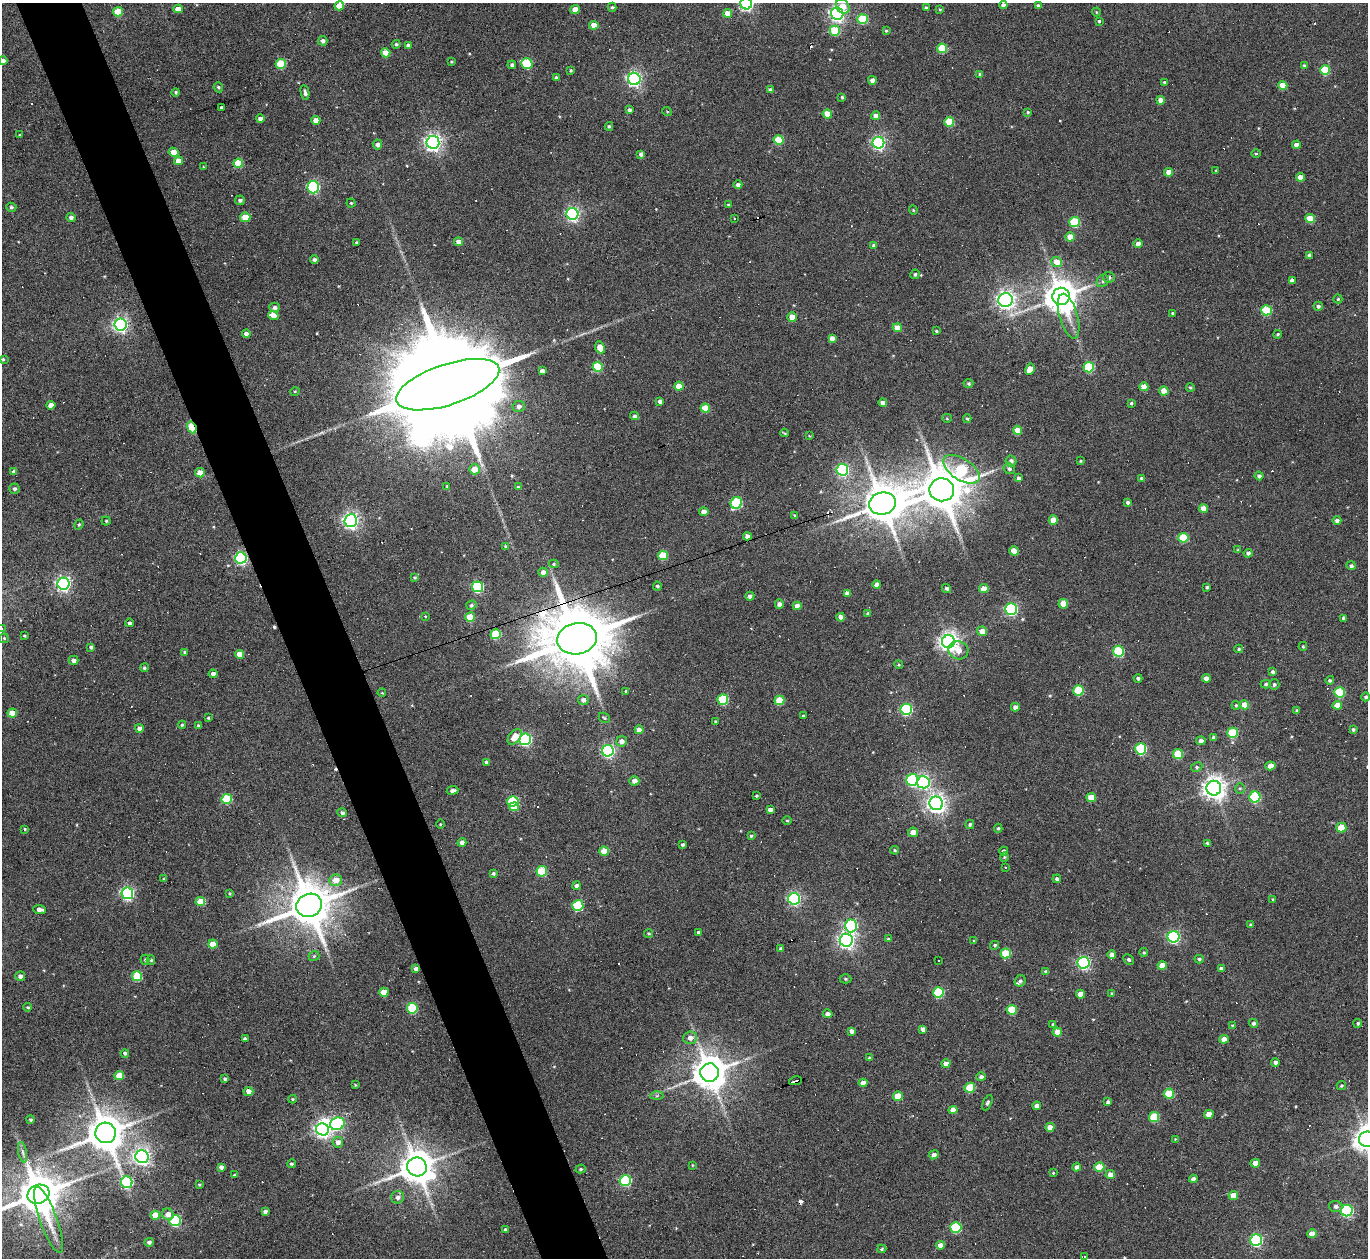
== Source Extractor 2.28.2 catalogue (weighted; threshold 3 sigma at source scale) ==
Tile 11 of 4 x 4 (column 3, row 3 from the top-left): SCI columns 2731-4096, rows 1404-2659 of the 5461 x 5447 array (HDU 1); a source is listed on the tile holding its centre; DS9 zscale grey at full resolution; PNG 1370 x 1260 px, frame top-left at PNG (2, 3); each listed source drawn as its Kron ellipse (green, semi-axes under 4 px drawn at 4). Shown black and unused: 5% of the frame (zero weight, under 3 of 6 exposures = <1% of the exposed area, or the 3 px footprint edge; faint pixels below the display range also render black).
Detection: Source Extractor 2.28.2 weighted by HDU 2 'WHT'; one run over the whole footprint, this tile lists its part. Background 0.165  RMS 0.0096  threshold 0.0391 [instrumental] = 3 sigma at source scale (4.09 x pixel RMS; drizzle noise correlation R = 1.36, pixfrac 0.8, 0.05/0.05 arcsec/px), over >= 5 px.
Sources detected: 457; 2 inside a brighter object's white glare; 40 cosmic-ray / hot-pixel residue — neither listed nor drawn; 1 inside a brighter listed object's ellipse — not listed separately; the other 414 listed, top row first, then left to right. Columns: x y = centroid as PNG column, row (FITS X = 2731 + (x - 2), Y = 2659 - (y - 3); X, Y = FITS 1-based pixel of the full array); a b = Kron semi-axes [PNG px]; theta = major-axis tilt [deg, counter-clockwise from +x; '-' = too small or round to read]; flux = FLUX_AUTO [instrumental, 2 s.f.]
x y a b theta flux
746 4 6 5 - 200
1003 5 4 4 - 3.1
339 6 5 4 - 14
843 6 8 6 -51 9.9
1038 6 4 4 - 2.7
612 7 4 4 - 1.3
926 8 4 3 - 1.8
178 9 4 4 - 7
940 9 4 3 - 0.95
575 10 4 4 - 11
118 12 5 5 - 20
1096 12 4 4 - 0.93
728 13 4 4 - 11
837 14 6 6 - 270
862 19 5 5 - 40
1099 21 3 3 - 1.2
594 25 4 4 - 11
835 31 5 5 - 34
886 31 4 3 - 1.1
323 41 5 4 - 2.7
396 44 4 4 - 1.6
408 45 4 4 - 2.4
942 48 5 4 - 33
386 53 5 4 - 14
3 61 4 4 - 4.4
451 62 4 3 - 0.95
527 63 6 5 - 54
281 64 5 5 - 33
512 65 4 4 - 2.2
1305 66 4 4 - 3
571 70 4 4 - 1.1
1325 70 5 5 - 39
980 74 4 4 - 1.6
556 78 4 3 - 2.3
634 79 6 6 - 250
872 80 4 4 - 4.5
1164 82 4 3 - 1.1
1283 85 4 4 - 12
218 87 5 4 - 1.5
770 90 4 4 - 2.2
176 92 4 4 - 1.4
305 92 7 4 -78 2.8
842 97 4 3 - 1.2
1161 100 4 4 - 7
221 108 3 3 - 1.9
629 110 4 3 - 1.7
667 111 5 3 - 0.76
1028 112 4 3 - 1.2
827 114 5 4 - 18
875 116 4 4 - 3.9
260 119 4 4 - 4.1
316 120 4 4 - 7.1
949 122 5 4 - 31
609 126 4 3 - 1.2
19 135 4 2 - 0.56
779 140 5 4 - 30
433 142 6 6 - 390
878 143 6 6 - 180
377 144 5 4 - 3.3
1296 145 4 4 - 5.6
173 152 5 4 - 12
1256 153 4 3 - 0.93
641 154 4 4 - 3.6
178 161 4 4 - 9.1
238 163 5 4 - 24
203 167 4 3 - 0.82
1216 170 4 3 - 0.72
1169 172 4 4 - 7.6
1300 177 4 4 - 7.9
738 185 4 4 - 2.6
313 187 6 6 - 110
240 200 5 4 - 2.3
351 203 4 4 - 1.1
729 205 4 3 - 1.2
11 207 5 4 - 1.7
913 210 4 4 - 0.9
572 214 6 6 - 210
71 217 4 4 - 3
245 217 5 5 - 15
734 219 3 2 - 0.65
1310 219 5 4 - 19
1074 222 5 5 - 53
1070 237 4 4 - 14
459 242 4 4 - 6.4
357 243 3 3 - 1.3
1138 244 4 4 - 4.8
874 245 4 3 - 2.6
1310 255 4 4 - 3.2
314 260 4 3 - 2.2
1056 262 5 5 - 11
915 274 5 4 - 1.6
1109 277 6 5 - 2.6
1103 281 7 5 45 2
1292 281 4 4 - 4.6
1061 296 9 8 - 1800
1338 299 4 4 - 1
1005 300 7 7 - 370
1318 306 4 4 - 2.3
274 307 5 5 - 2.9
1266 310 5 5 - 48
1173 313 3 3 - 1.3
273 315 5 4 - 7.8
1069 316 23 9 -74 13
792 317 5 5 - 10
120 324 6 6 - 270
897 328 4 4 - 9.4
936 331 4 3 - 1.1
246 334 4 4 - 4.7
1278 334 4 3 - 1.1
832 338 4 4 - 4.4
600 347 6 4 -66 11
3 359 3 3 - 0.98
598 367 5 5 - 42
1089 367 5 5 - 59
1030 369 6 4 61 12
542 371 4 4 - 3.7
968 383 5 4 - 1.4
448 385 54 20 18 43000
679 386 4 4 - 12
1144 387 4 4 - 11
1190 387 4 4 - 1.3
295 391 5 3 - 0.77
1164 391 4 4 - 12
660 401 4 4 - 3.6
883 403 4 4 - 6.3
1131 403 4 3 - 1.5
51 405 4 4 - 7.1
519 406 6 5 - 3.6
705 408 4 4 - 17
635 416 4 4 - 2.3
947 418 5 4 - 0.9
967 419 4 3 - 1.3
192 427 6 3 -69 48
1017 430 4 4 - 13
784 433 4 2 - 0.95
809 436 3 2 - 0.69
1011 461 5 5 - 2.9
1081 461 3 3 - 0.93
474 469 5 5 - 14
961 469 21 10 -33 64
1009 469 6 5 - 2.5
842 470 6 5 - 120
14 472 4 4 - 3.1
200 473 5 4 - 11
1259 476 4 4 - 2.9
1019 478 4 4 - 2.8
1142 478 4 3 - 2.5
447 486 3 2 - 0.91
518 487 4 4 - 1.2
14 489 5 5 - 2.3
942 490 12 11 - 4000
1128 502 4 3 - 1.9
736 503 6 5 - 71
882 504 13 11 16 2900
1203 509 4 4 - 9
704 512 4 4 - 8.4
795 515 4 4 - 1.2
1053 520 4 4 - 12
106 521 4 4 - 1.4
351 521 6 6 - 310
1337 521 4 4 - 2.6
79 524 5 4 - 1.5
747 536 4 4 - 4.2
1183 538 5 5 - 39
506 547 3 3 - 1.6
1238 550 4 4 - 1.2
1014 551 4 4 - 12
1248 553 4 4 - 2.5
663 555 5 4 - 30
241 558 6 5 - 150
554 564 5 4 - 1.2
1351 566 4 4 - 2.1
543 572 4 4 - 4.7
415 578 4 4 - 1.1
63 584 6 6 - 240
877 585 4 4 - 5.5
657 586 4 4 - 1.7
478 587 5 5 - 85
1207 587 3 3 - 1.5
946 588 5 4 - 1.9
984 589 5 4 - 12
847 593 4 4 - 3.4
750 596 4 4 - 3.2
779 604 4 4 - 4.1
1063 604 5 5 - 17
471 605 5 4 - 1.8
797 606 4 4 - 7.4
1011 609 6 5 - 130
867 613 3 3 - 1.1
425 616 4 2 - 0.61
470 617 5 5 - 23
841 617 4 4 - 6.5
1343 618 4 3 - 2.3
129 623 4 3 - 2.4
2 629 4 2 - 0.53
982 631 5 4 - 7.7
496 634 5 5 - 38
24 636 3 3 - 1
4 638 5 4 - 1.2
577 639 20 15 10 9200
948 642 6 6 - 510
1303 646 4 4 - 1
91 647 4 3 - 2
1239 649 4 4 - 1.3
958 650 10 9 - 9.1
1118 651 5 5 - 57
185 652 4 4 - 2.1
240 654 4 4 - 12
73 660 5 4 - 3.6
899 665 4 3 - 0.89
144 668 4 4 - 1.6
1273 672 4 4 - 2.3
213 674 4 4 - 3.7
1138 678 4 4 - 2.2
1206 678 4 4 - 4.8
1330 680 4 4 - 1.7
1266 684 5 4 - 1.6
1274 684 5 5 - 2
1079 690 5 5 - 45
626 691 4 3 - 1.2
1339 692 5 5 - 51
382 693 4 3 - 0.7
1366 697 4 4 - 1.9
583 700 5 5 - 3.9
723 700 5 5 - 56
779 700 5 5 - 31
1236 705 4 4 - 1.1
1244 705 4 4 - 13
1337 705 4 4 - 10
1015 707 4 4 - 3.9
906 709 6 5 - 100
1297 710 4 3 - 1.2
12 713 5 4 - 12
803 716 3 3 - 0.82
208 718 3 2 - 0.94
604 718 6 4 -42 1.2
716 721 3 3 - 1.4
182 725 4 4 - 1.2
198 725 4 3 - 1.6
139 728 4 4 - 4.8
1353 729 4 4 - 1.6
639 730 4 4 - 6.4
1233 733 5 5 - 43
515 737 9 5 51 12
1214 738 4 4 - 4
525 739 6 5 - 160
621 741 5 5 - 5
1201 741 5 4 - 3.8
1141 749 5 5 - 70
608 751 6 6 - 170
1178 754 5 5 - 32
487 762 4 4 - 3
1270 766 5 4 - 9.1
1197 767 6 4 27 1.8
912 780 6 6 - 96
634 781 5 4 - 4.9
923 782 6 6 - 160
1214 788 7 7 - 720
1240 788 5 4 - 1.2
452 790 6 3 7 3.3
757 796 3 3 - 1.2
1255 797 5 5 - 71
1091 798 5 4 - 18
227 799 5 5 - 54
513 801 5 5 - 66
936 803 7 7 - 470
514 807 5 4 - 16
770 810 4 4 - 4
342 813 5 4 - 2.6
787 821 4 3 - 0.87
440 824 4 3 - 0.71
970 824 5 4 - 1.8
1341 827 5 5 - 22
998 828 4 4 - 1.2
25 829 3 3 - 0.96
913 832 5 4 - 6.4
751 836 4 3 - 1.4
462 842 4 4 - 5
1207 843 4 3 - 1.5
683 845 4 3 - 1.6
895 850 4 3 - 1.1
604 851 5 4 - 19
1004 851 4 4 - 2.3
1004 857 4 4 - 0.99
1005 867 3 2 - 0.65
542 871 5 5 - 45
493 873 4 3 - 1.5
164 879 4 4 - 1.1
1057 879 4 4 - 2
336 880 6 6 - 11
576 886 4 4 - 2.6
127 893 6 6 - 160
230 894 4 3 - 0.99
794 899 6 6 - 160
1273 900 3 3 - 1.3
200 902 5 4 - 19
309 905 13 11 26 3800
578 906 5 5 - 58
40 909 6 4 -6 4.9
1251 925 4 3 - 1.7
851 926 6 6 - 120
698 932 3 3 - 1.4
649 934 4 4 - 1.2
1173 937 6 6 - 140
888 939 4 4 - 0.8
846 940 6 6 - 330
974 941 4 3 - 0.82
213 944 4 4 - 12
995 945 4 3 - 1.3
781 949 4 4 - 3
1144 952 4 3 - 1.1
1006 953 5 5 - 34
1112 955 4 4 - 4.4
314 956 5 5 - 1.2
1199 959 4 4 - 1.6
145 960 5 4 - 1.2
151 960 4 4 - 1.3
938 960 2 2 - 0.92
1129 960 5 5 - 1.7
1084 963 6 6 - 160
1162 965 4 4 - 10
1221 968 4 3 - 3.2
416 969 4 4 - 3.7
1046 972 3 3 - 1.8
20 976 5 5 - 3.6
137 976 5 5 - 37
845 979 6 4 -1 1.2
1020 981 6 5 - 1.8
384 992 5 4 - 13
939 992 5 5 - 53
1112 993 4 4 - 0.76
1081 994 4 4 - 8.2
28 1007 4 3 - 1.1
412 1008 5 5 - 49
1012 1010 5 5 - 30
828 1014 5 4 - 3.5
1254 1023 4 4 - 2.2
1358 1023 4 3 - 1.4
1053 1024 4 3 - 1.3
1232 1025 3 3 - 0.77
923 1029 4 4 - 4.1
852 1031 4 4 - 3.3
1057 1032 4 4 - 8
690 1038 7 6 - 5.3
245 1039 4 4 - 3.5
1224 1039 4 4 - 7.3
125 1053 4 3 - 1.8
870 1058 4 4 - 1.7
1275 1062 4 4 - 2.5
946 1064 4 4 - 7.3
710 1073 9 9 - 2000
119 1076 5 4 - 16
981 1077 4 4 - 2.5
225 1079 4 3 - 1.7
796 1081 6 2 12 4.5
863 1083 4 4 - 6.4
355 1085 4 3 - 0.84
1341 1086 5 4 - 1.2
970 1088 5 5 - 34
248 1092 5 4 - 5.8
1169 1094 5 5 - 34
657 1096 6 4 2 1.4
898 1096 5 4 - 19
293 1099 4 4 - 1
1108 1102 4 4 - 2.5
987 1103 8 4 64 1.8
1037 1106 4 4 - 4.7
953 1110 4 4 - 7.6
1209 1114 4 4 - 9.5
1154 1117 5 5 - 35
30 1119 4 3 - 1.5
337 1124 7 6 - 140
1050 1127 4 4 - 6.4
323 1129 6 6 - 300
105 1133 10 10 - 2600
1175 1139 3 3 - 0.63
1367 1139 8 8 - 1100
338 1142 5 5 - 4
23 1152 10 4 -79 2.7
934 1155 5 4 - 3.6
142 1156 6 6 - 320
1255 1163 4 4 - 8.6
291 1164 4 4 - 1.2
692 1165 4 2 - 0.7
221 1167 4 4 - 3.1
417 1167 10 9 - 2000
1077 1167 4 4 - 3.1
1099 1167 5 4 - 23
581 1169 5 4 - 1.4
1053 1173 3 3 - 0.75
1110 1174 5 4 - 5.3
235 1175 3 3 - 1.3
1193 1179 4 4 - 3.8
625 1180 6 5 - 94
127 1182 6 5 - 98
199 1185 4 3 - 0.99
38 1194 11 9 22 3300
1233 1195 5 4 - 9
398 1197 6 6 - 3.4
1336 1206 6 5 - 2.9
1347 1211 6 5 - 120
265 1212 4 3 - 2.6
168 1214 6 5 - 5.4
155 1215 5 4 - 14
48 1220 35 8 -70 17
175 1221 6 5 - 82
956 1227 5 5 - 65
505 1229 4 4 - 1.6
1312 1234 5 4 - 7.6
1256 1240 6 5 - 120
149 1242 5 4 - 2.5
940 1245 4 4 - 7.1
882 1249 4 4 - 1.1
1085 1257 3 3 - 4.3
Overlapping masked pixels (flux is a lower limit): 7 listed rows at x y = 448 385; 192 427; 241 558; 577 639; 416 969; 796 1081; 155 1215
Isophote crosses this tile's border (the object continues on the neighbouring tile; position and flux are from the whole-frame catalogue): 5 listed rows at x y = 746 4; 3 61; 2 629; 1367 1139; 38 1194